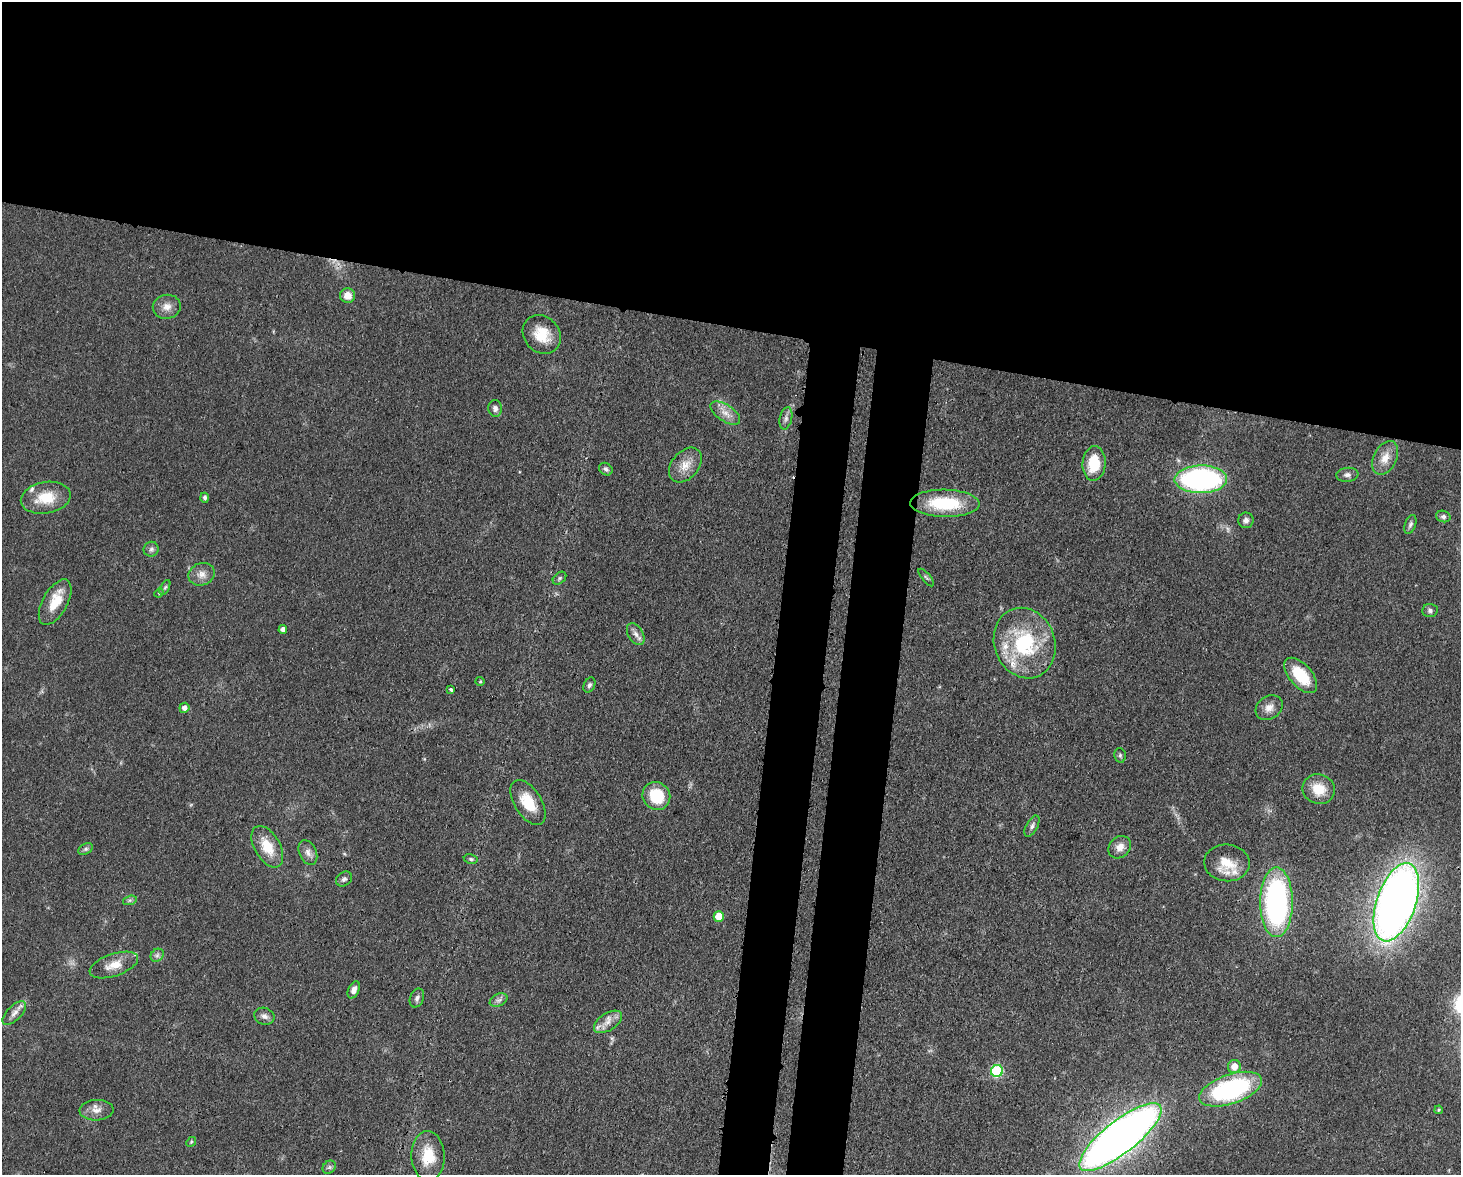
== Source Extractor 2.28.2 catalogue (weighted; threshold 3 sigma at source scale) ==
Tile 2 of 3 x 4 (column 2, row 1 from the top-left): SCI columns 1764-3222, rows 3596-4768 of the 4864 x 4844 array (HDU 1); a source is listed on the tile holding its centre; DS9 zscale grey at full resolution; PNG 1463 x 1177 px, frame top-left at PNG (2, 2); each listed source drawn as its Kron ellipse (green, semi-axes under 4 px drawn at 4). Shown black and unused: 33% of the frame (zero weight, under 3 of 4 exposures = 9% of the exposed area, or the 3 px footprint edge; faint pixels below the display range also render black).
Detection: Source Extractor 2.28.2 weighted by HDU 2 'WHT'; one run over the whole footprint, this tile lists its part. Background 0.0931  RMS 0.0046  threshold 0.0207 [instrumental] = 3 sigma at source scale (4.5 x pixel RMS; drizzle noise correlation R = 1.50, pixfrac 1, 0.05/0.05 arcsec/px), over >= 5 px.
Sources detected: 74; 6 inside a brighter listed object's ellipse — not listed separately; the other 68 listed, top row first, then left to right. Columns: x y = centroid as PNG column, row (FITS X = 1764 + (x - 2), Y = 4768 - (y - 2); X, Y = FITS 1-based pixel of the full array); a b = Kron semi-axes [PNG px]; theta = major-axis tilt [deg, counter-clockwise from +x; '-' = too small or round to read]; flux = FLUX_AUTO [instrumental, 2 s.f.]
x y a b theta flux
347 296 7 7 - 5.1
167 307 14 12 9 4.5
542 334 21 17 -48 12
495 408 8 7 - 1.7
725 413 17 8 -33 4.3
786 418 11 6 77 1.8
1385 458 18 11 63 5.9
1094 463 17 11 85 14
685 465 20 13 49 6.8
606 469 7 5 -36 1.3
1347 475 11 7 5 1.8
1201 479 26 14 1 110
46 498 25 15 10 13
205 498 5 4 - 1.4
945 503 35 13 -1 27
1443 516 7 5 -19 1.1
1246 520 8 7 - 2
1410 524 10 5 69 1.3
151 549 7 7 - 1.5
202 574 13 11 20 3.9
926 577 11 3 -50 0.87
559 578 8 5 42 0.94
165 587 8 4 62 0.8
159 593 5 4 - 0.54
55 602 25 12 61 11
1430 610 7 6 - 1.3
283 629 4 4 - 1.9
636 634 12 7 -59 2.5
1025 643 36 30 -70 42
1301 675 21 11 -49 17
480 681 4 4 - 0.5
589 685 8 5 64 1.3
451 689 3 3 - 2.3
184 708 5 5 - 2.2
1269 708 14 11 36 4
1120 755 7 5 -76 1
1319 789 16 15 - 9.5
656 796 14 13 - 18
528 802 25 13 -58 13
1032 826 11 5 60 1.7
267 847 23 12 -60 11
1120 847 12 10 43 3.8
86 849 8 5 27 1
308 853 13 8 -66 2.8
471 859 7 4 -10 0.85
1227 863 23 18 -5 11
344 879 8 6 37 1.4
130 900 7 4 18 0.94
1276 902 35 16 -90 110
1396 902 41 19 71 400
719 916 5 5 - 11
157 955 7 6 - 1.3
114 965 25 11 19 7.1
354 990 9 5 64 2.2
417 998 10 6 66 1.6
499 1000 9 6 25 1.6
14 1013 15 7 45 2.8
264 1016 10 8 -20 2.1
608 1022 16 8 33 4.2
1234 1067 6 6 - 5
997 1071 6 6 - 44
1231 1089 33 14 19 75
97 1110 17 10 3 4.1
1439 1110 4 3 - 0.54
1120 1137 51 16 38 430
191 1142 5 4 - 0.59
428 1156 25 16 -88 14
329 1167 7 6 - 1